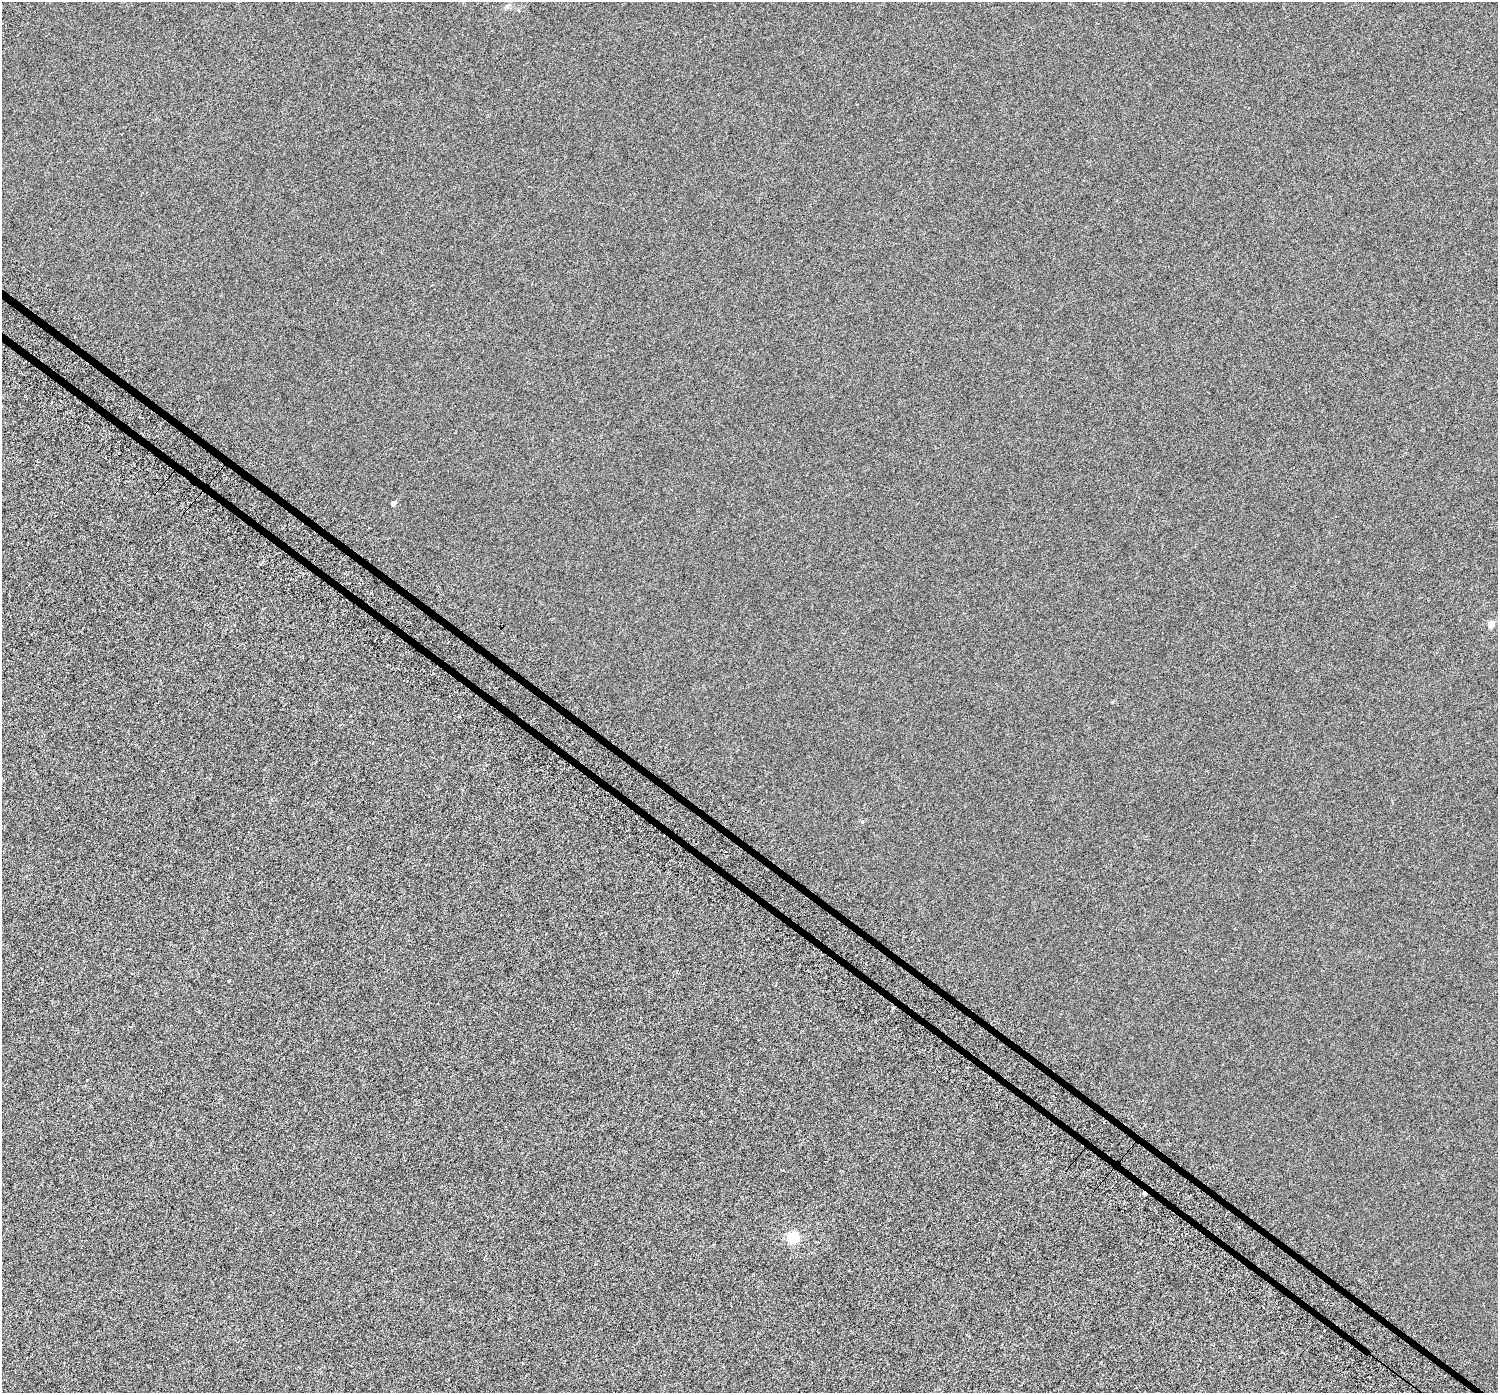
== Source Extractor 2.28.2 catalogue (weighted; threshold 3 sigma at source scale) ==
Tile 6 of 4 x 4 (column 2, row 2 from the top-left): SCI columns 1549-3044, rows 3090-4480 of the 6082 x 6113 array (HDU 1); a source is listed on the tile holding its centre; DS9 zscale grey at full resolution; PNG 1500 x 1395 px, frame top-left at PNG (2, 2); no overlay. Shown black and unused: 1% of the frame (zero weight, under 3 of 6 exposures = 3% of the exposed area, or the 3 px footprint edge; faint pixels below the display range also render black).
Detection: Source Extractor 2.28.2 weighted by HDU 2 'WHT'; one run over the whole footprint, this tile lists its part. Background 6.00e-06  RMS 0.0025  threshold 0.0103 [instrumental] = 3 sigma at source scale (4.09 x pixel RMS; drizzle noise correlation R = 1.36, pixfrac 0.8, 0.0396/0.0396 arcsec/px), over >= 5 px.
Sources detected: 5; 1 cosmic-ray / hot-pixel residue — not listed; the other 4 listed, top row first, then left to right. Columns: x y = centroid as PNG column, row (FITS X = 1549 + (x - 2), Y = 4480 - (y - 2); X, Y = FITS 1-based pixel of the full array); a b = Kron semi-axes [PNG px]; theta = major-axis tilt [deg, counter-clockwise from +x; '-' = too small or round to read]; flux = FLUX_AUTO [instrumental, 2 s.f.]
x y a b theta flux
393 503 4 4 - 0.72
1491 624 5 4 - 3.2
945 1078 2 2 - 0.21
794 1237 5 5 - 16